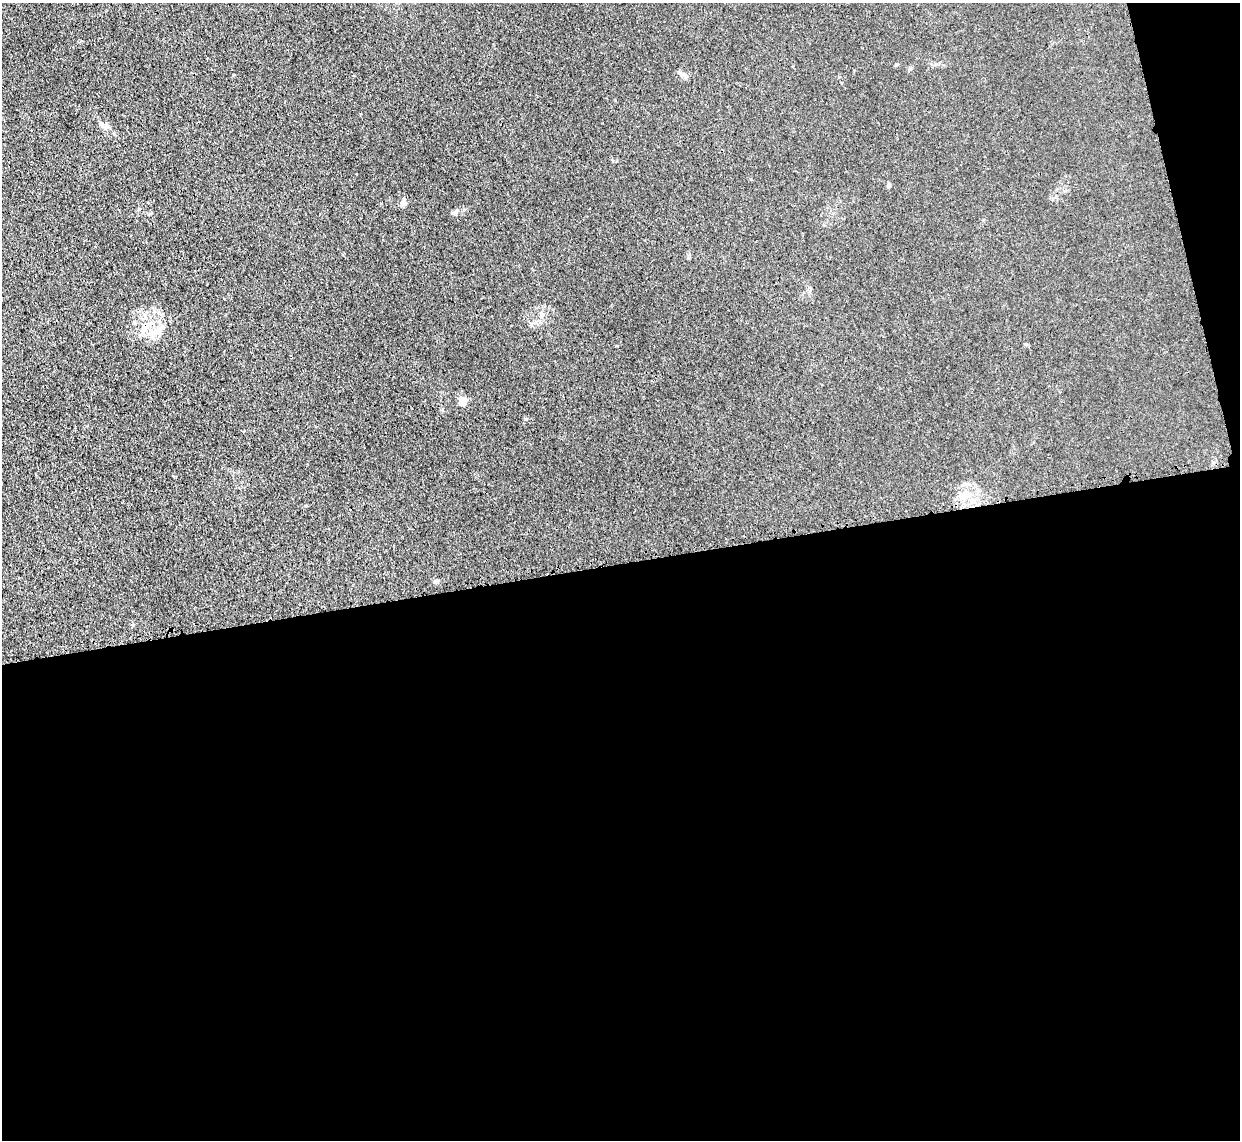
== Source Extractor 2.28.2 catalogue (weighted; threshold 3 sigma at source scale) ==
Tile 16 of 4 x 4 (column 4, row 4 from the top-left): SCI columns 3739-4976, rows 155-1292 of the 5002 x 4979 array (HDU 1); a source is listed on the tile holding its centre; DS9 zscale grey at full resolution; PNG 1242 x 1142 px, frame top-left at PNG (2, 3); no overlay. Shown black and unused: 53% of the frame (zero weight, under 3 of 4 exposures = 3% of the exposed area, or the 3 px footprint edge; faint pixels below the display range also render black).
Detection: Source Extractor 2.28.2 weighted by HDU 2 'WHT'; one run over the whole footprint, this tile lists its part. Background 0.0232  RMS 0.004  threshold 0.018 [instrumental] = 3 sigma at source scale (4.5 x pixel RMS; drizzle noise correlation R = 1.50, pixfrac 1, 0.05/0.05 arcsec/px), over >= 5 px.
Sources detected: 11; all 11 listed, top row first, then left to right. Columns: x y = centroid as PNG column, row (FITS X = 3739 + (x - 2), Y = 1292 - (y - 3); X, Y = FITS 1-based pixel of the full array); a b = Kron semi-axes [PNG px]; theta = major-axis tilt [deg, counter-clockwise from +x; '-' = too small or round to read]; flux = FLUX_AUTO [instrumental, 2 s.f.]
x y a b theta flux
897 64 5 4 - 0.44
683 75 10 6 -21 1.4
102 125 11 5 -53 1.3
888 186 6 5 - 0.69
403 202 8 6 -90 1.1
455 212 11 4 36 1.1
541 315 7 6 - 1.3
154 333 14 10 42 4.6
462 401 5 5 - 15
963 496 19 10 36 4.9
436 582 7 5 13 0.85
Unlisted compact peaks at least as high as the median listed source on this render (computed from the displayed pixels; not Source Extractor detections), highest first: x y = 526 419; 617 346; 1026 344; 133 625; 139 209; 233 75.